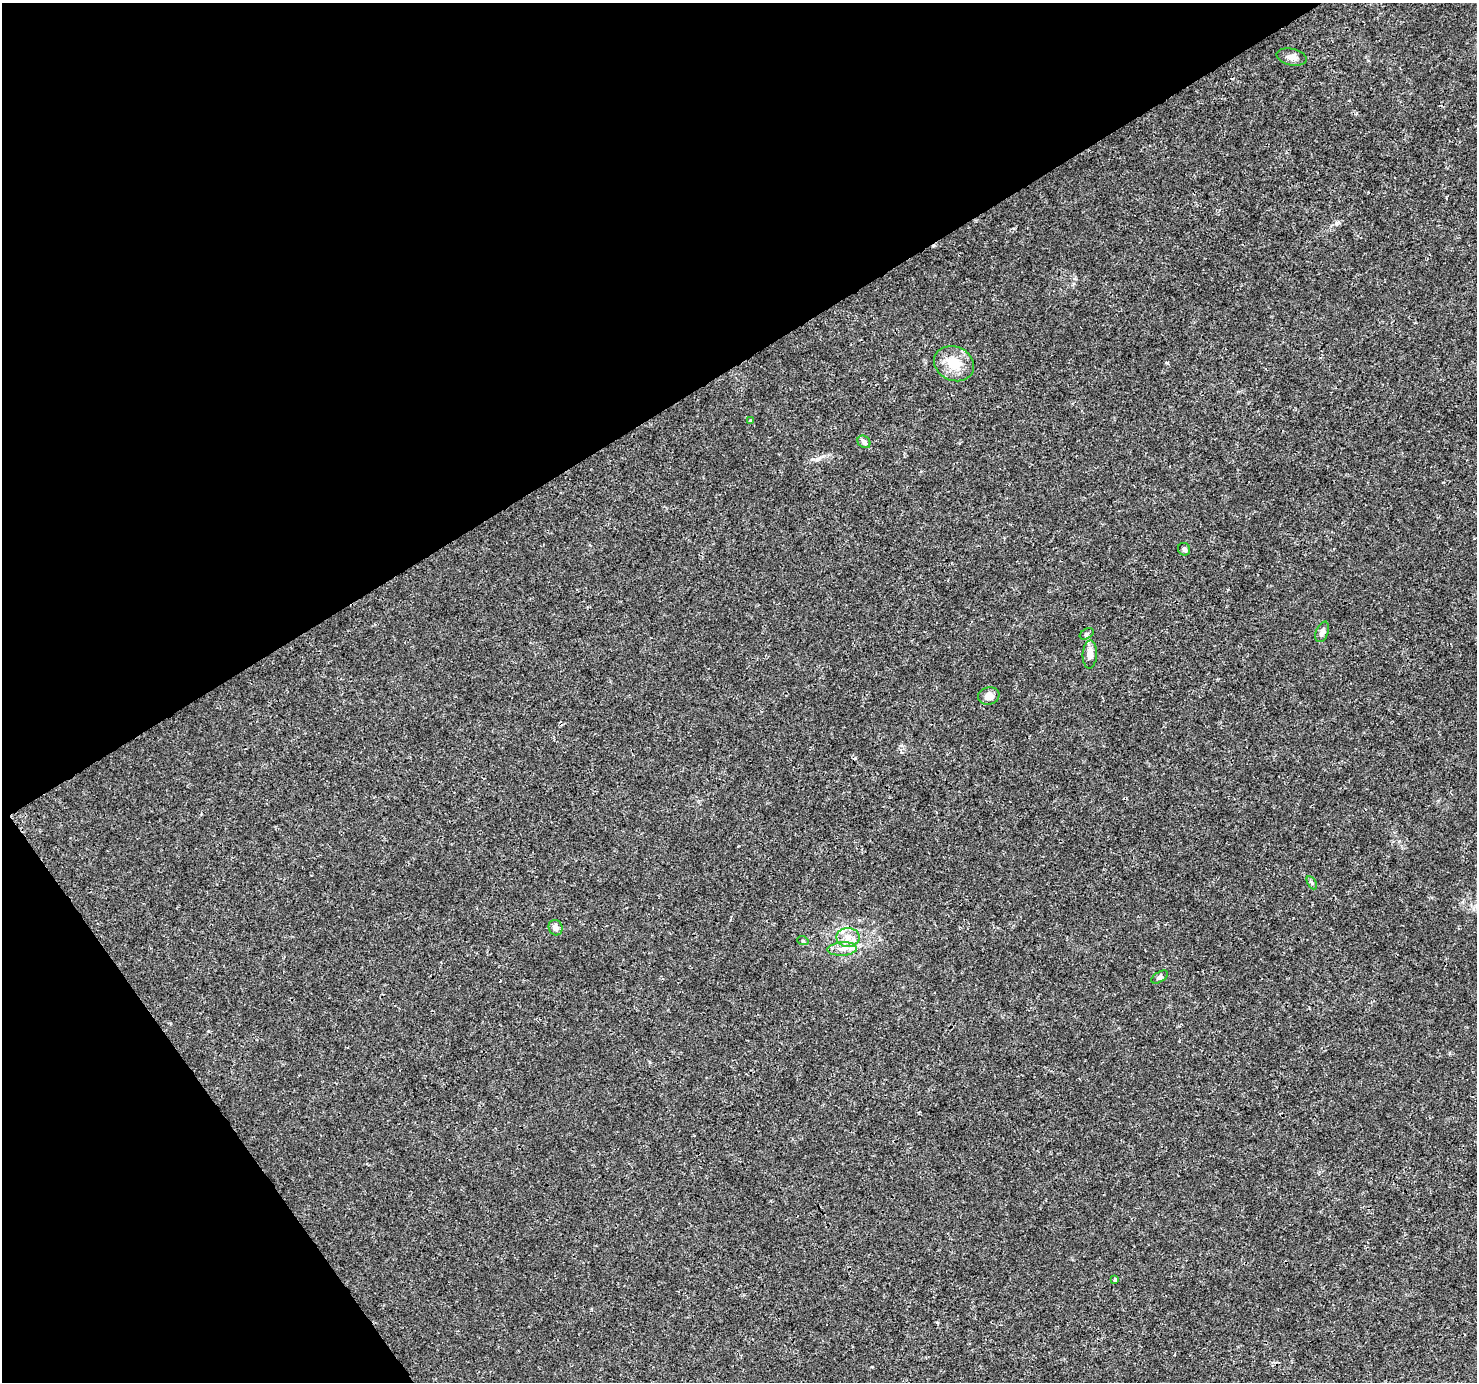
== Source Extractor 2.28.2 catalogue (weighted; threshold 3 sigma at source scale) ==
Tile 5 of 4 x 4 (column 1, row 2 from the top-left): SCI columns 5-1479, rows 2941-4320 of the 5904 x 5819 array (HDU 1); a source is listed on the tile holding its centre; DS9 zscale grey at full resolution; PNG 1479 x 1384 px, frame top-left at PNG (2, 3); each listed source drawn as its Kron ellipse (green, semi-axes under 4 px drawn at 4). Shown black and unused: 32% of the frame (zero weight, under 3 of 4 exposures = <1% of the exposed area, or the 3 px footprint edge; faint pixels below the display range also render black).
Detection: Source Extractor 2.28.2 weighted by HDU 2 'WHT'; one run over the whole footprint, this tile lists its part. Background 0.00295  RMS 0.0011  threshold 0.00484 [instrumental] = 3 sigma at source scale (4.5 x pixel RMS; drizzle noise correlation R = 1.50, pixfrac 1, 0.0396/0.0396 arcsec/px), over >= 5 px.
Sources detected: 18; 1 cosmic-ray / hot-pixel residue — neither listed nor drawn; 1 inside a brighter listed object's ellipse — not listed separately; the other 16 listed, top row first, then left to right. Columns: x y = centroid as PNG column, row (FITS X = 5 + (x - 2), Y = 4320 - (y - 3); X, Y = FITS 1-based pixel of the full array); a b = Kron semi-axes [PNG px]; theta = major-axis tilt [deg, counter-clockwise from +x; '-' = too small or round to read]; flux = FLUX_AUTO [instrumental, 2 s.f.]
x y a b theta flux
1292 57 15 8 -12 0.69
954 364 20 17 -26 2.4
750 421 4 4 - 0.2
864 442 7 5 -42 0.45
1184 549 6 6 - 0.31
1322 632 11 6 69 0.44
1087 634 7 5 28 0.23
1090 654 14 7 87 0.85
989 696 10 8 10 0.73
1312 883 7 4 -61 0.19
555 928 8 7 - 0.62
848 937 11 9 0 0.98
803 941 6 3 -19 0.11
842 949 15 6 4 0.76
1160 977 9 5 33 0.27
1115 1279 3 3 - 0.23
Unlisted compact peaks at least as high as the median listed source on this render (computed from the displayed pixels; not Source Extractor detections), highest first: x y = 1167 363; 1336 223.